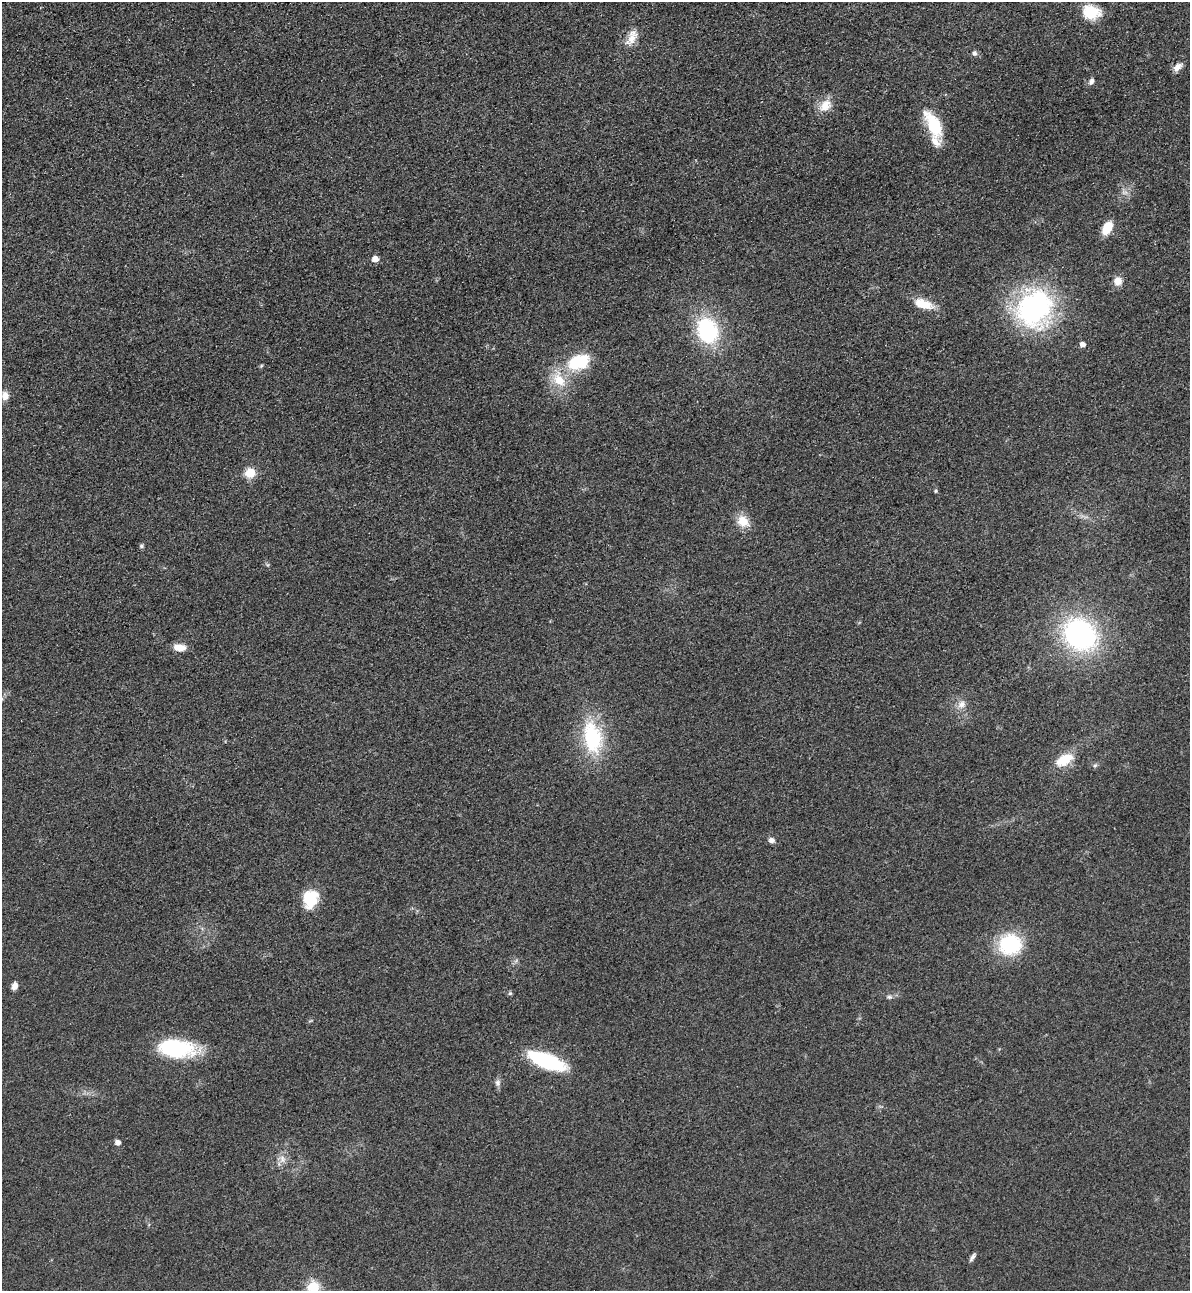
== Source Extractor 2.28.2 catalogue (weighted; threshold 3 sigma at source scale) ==
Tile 11 of 4 x 4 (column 3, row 3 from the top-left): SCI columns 2659-3846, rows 1318-2606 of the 5195 x 5212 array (HDU 1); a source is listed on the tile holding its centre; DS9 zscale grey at full resolution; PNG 1192 x 1293 px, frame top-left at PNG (2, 2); no overlay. Shown black and unused: <1% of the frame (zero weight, under 3 of 4 exposures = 3% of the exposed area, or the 3 px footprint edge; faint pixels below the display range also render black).
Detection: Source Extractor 2.28.2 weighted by HDU 2 'WHT'; one run over the whole footprint, this tile lists its part. Background 0.0675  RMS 0.0084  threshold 0.0378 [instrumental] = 3 sigma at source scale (4.5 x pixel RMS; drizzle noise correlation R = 1.50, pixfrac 1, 0.05/0.05 arcsec/px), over >= 5 px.
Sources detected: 42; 2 inside a brighter listed object's ellipse — not listed separately; the other 40 listed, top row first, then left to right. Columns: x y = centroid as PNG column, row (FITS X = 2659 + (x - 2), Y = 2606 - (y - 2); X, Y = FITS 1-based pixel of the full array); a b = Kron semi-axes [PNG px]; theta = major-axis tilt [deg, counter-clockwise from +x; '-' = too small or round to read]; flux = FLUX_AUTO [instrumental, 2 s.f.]
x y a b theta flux
1091 12 21 16 -13 24
632 38 25 11 66 11
974 53 7 6 - 2.6
1177 67 12 7 43 5.8
1091 81 9 6 61 3
825 105 19 13 44 12
934 125 34 14 -64 35
1107 228 15 9 61 15
375 259 5 5 - 8.7
1118 281 8 8 - 9.3
923 304 25 12 -18 17
1034 308 41 35 59 170
707 330 25 20 -68 78
1082 344 5 5 - 5.8
579 362 31 20 20 40
261 366 5 4 - 1
5 396 10 9 - 6.5
250 473 6 5 - 40
936 491 5 4 - 1
743 521 14 12 -41 14
141 546 6 5 - 1.6
1080 635 32 26 -41 170
179 647 13 7 -10 11
961 704 12 10 38 6.3
592 737 36 20 -79 69
1064 760 24 12 28 18
1095 765 6 5 - 1.6
771 840 6 6 - 4
311 899 22 16 76 25
1010 944 19 18 - 69
14 986 7 6 - 5.7
510 993 6 5 - 1.4
889 997 8 5 -1 2
176 1048 40 18 -5 69
546 1061 37 13 -21 76
498 1083 9 7 88 3.2
118 1142 5 5 - 4.9
282 1159 12 9 -83 5.7
972 1257 10 4 55 2.8
313 1287 17 16 - 17
Isophote crosses this tile's border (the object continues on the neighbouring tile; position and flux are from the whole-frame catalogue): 1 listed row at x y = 313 1287